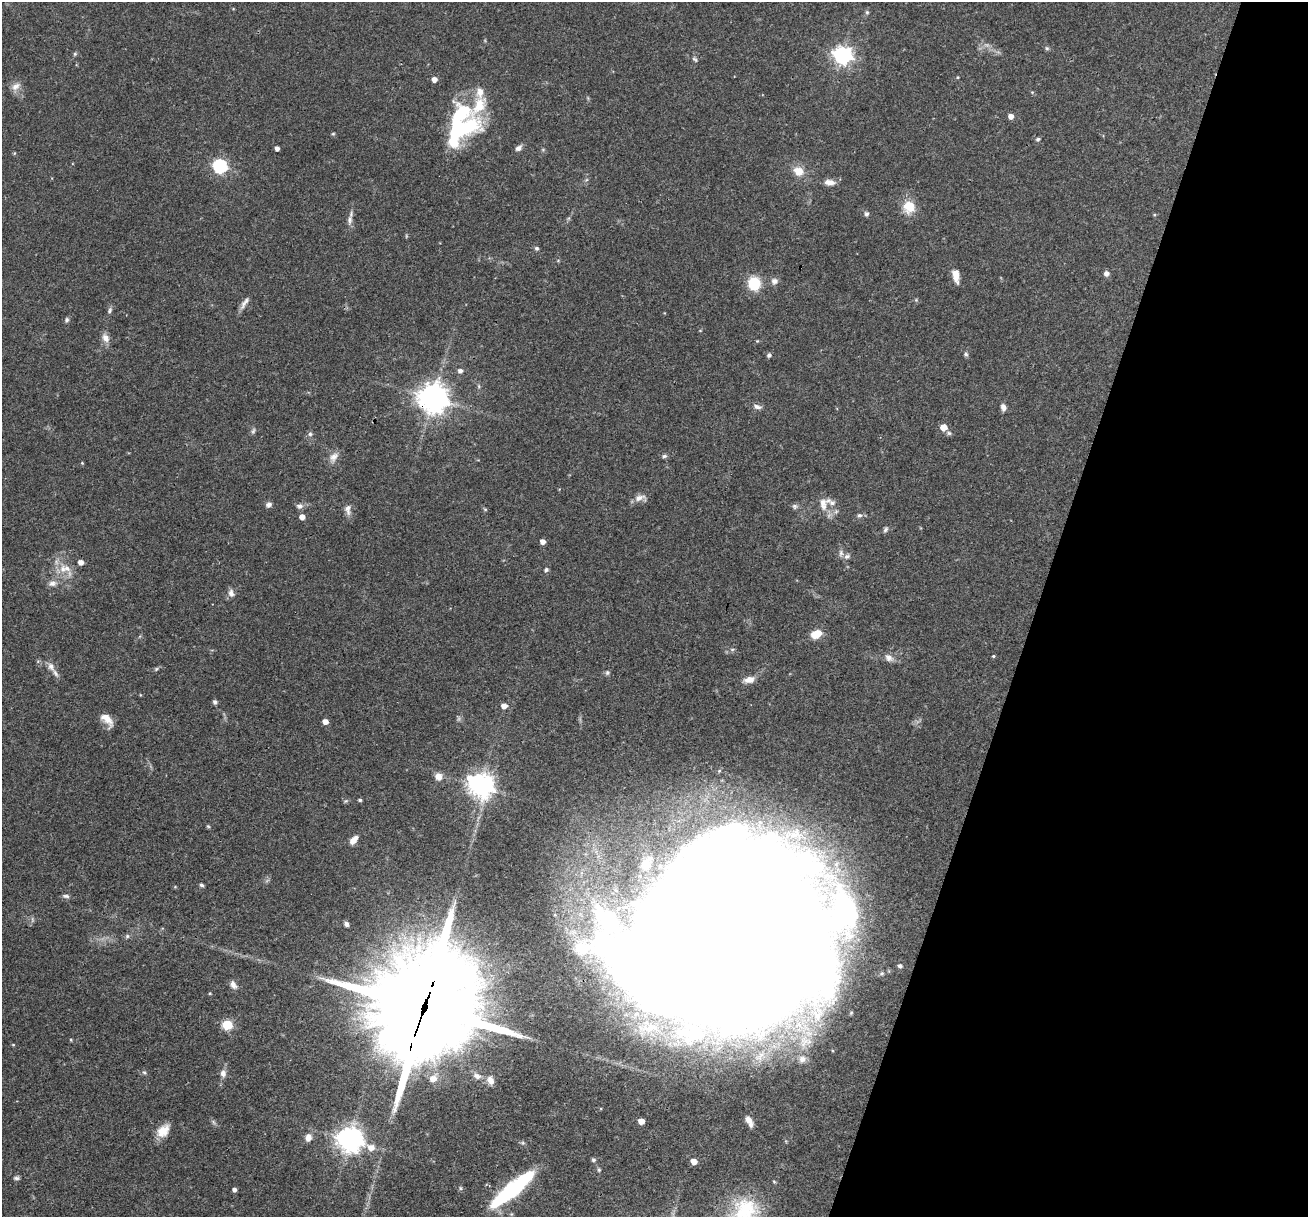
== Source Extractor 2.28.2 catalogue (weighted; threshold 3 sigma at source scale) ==
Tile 8 of 4 x 4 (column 4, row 2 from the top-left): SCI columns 3917-5222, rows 2684-3898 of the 5240 x 5301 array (HDU 1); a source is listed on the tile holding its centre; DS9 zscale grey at full resolution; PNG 1310 x 1219 px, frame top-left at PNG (2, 2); no overlay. Shown black and unused: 21% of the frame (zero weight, under 3 of 4 exposures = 3% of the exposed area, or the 3 px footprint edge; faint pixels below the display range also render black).
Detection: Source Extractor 2.28.2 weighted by HDU 2 'WHT'; one run over the whole footprint, this tile lists its part. Background 0.0564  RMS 0.0032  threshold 0.0146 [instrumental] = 3 sigma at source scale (4.5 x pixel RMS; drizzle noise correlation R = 1.50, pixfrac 1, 0.05/0.05 arcsec/px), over >= 5 px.
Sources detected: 126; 1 too faint to see at this stretch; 5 inside a brighter object's white glare — not listed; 10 inside a brighter listed object's ellipse — not listed separately; the other 110 listed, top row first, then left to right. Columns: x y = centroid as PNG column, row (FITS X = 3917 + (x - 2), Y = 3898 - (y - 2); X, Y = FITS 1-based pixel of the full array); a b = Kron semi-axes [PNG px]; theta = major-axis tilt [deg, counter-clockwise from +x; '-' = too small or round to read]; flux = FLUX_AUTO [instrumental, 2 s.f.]
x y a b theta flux
867 12 6 5 - 0.56
1047 48 6 5 - 0.53
75 54 6 5 - 0.49
842 55 7 7 - 140
695 59 8 4 -37 0.6
958 77 4 3 - 0.28
434 79 5 4 - 2.1
16 86 13 8 36 2.1
461 113 41 23 57 20
1011 116 5 5 - 2.1
333 134 5 4 - 0.37
1038 139 6 5 - 0.6
277 148 4 4 - 1.4
518 148 9 6 38 1.3
14 153 4 4 - 0.32
220 166 6 6 - 55
799 171 11 9 -24 4.5
829 182 13 7 -4 2.4
909 207 16 14 -81 6.2
867 214 6 6 - 0.8
350 220 14 7 77 1.7
536 248 6 5 - 0.61
1106 273 5 5 - 1.6
956 276 15 7 -79 3.4
774 281 9 8 - 1.5
754 284 12 11 - 11
244 303 19 6 57 1.7
110 310 9 5 63 0.8
67 320 7 5 70 0.68
105 338 12 8 -63 2.2
757 341 5 3 - 0.3
966 354 6 5 - 0.65
769 355 5 4 - 0.84
460 371 5 5 - 1.2
479 386 6 4 -88 0.48
433 398 10 10 - 360
757 407 12 6 -15 1.3
1003 407 8 6 -75 1.4
943 427 5 5 - 4.6
253 431 9 5 75 0.7
949 433 7 5 -3 0.69
310 434 7 6 - 0.78
664 456 7 5 10 0.7
334 457 16 10 47 2.4
82 463 4 4 - 0.29
639 498 15 8 17 2.1
269 504 7 6 - 1.3
823 504 20 10 -84 3.5
300 506 9 7 -1 1.3
794 506 7 7 - 0.81
348 509 15 8 -83 1.9
485 509 6 4 -18 0.37
859 515 7 6 - 0.83
302 517 4 4 - 2.6
886 529 8 5 58 0.74
543 542 4 4 - 2.1
841 553 10 6 -90 1.1
847 556 10 6 23 1.1
81 562 5 4 - 2
63 569 14 9 86 3.5
546 570 6 5 - 0.67
52 583 11 8 7 1.7
231 593 10 8 -76 1.6
816 634 10 7 26 6.1
993 656 4 4 - 0.39
889 658 12 9 -37 1.9
51 666 13 8 -56 1.9
156 669 7 4 45 0.51
607 672 6 6 - 0.67
749 680 13 8 12 2.6
215 702 6 5 - 0.67
504 706 5 5 - 2.2
107 719 18 9 -48 3.5
325 721 5 4 - 2.4
439 776 9 8 - 2.4
481 786 10 8 -27 250
360 800 4 3 - 0.57
208 826 5 4 - 0.4
353 840 11 6 48 2.5
201 885 5 4 - 0.62
66 896 10 5 -9 0.82
346 924 6 5 - 0.88
127 936 6 5 - 0.6
723 947 166 118 25 2500
900 966 5 5 - 0.95
233 985 12 7 -61 1.6
210 993 4 3 - 0.26
424 1007 42 34 66 6800
227 1025 6 5 - 21
13 1045 5 3 - 0.28
802 1059 12 10 68 2.5
144 1072 5 5 - 0.54
223 1073 10 7 85 1.7
477 1076 11 7 -22 1.6
433 1079 7 7 - 2.9
491 1080 11 8 -66 1.8
641 1121 5 4 - 3.1
749 1121 14 6 -61 2.5
213 1122 7 4 -87 0.59
163 1131 18 11 47 4.5
308 1137 9 7 79 2.3
350 1139 11 8 -22 340
593 1160 5 5 - 0.63
694 1161 5 4 - 3.1
599 1170 6 5 - 0.48
16 1178 8 4 -1 0.69
460 1188 6 4 -89 0.44
234 1190 4 4 - 1.1
512 1190 47 11 39 41
745 1211 42 32 35 21
Overlapping masked pixels (flux is a lower limit): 3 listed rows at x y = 433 398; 723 947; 424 1007
Isophote crosses this tile's border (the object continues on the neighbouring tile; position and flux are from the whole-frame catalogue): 1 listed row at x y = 745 1211